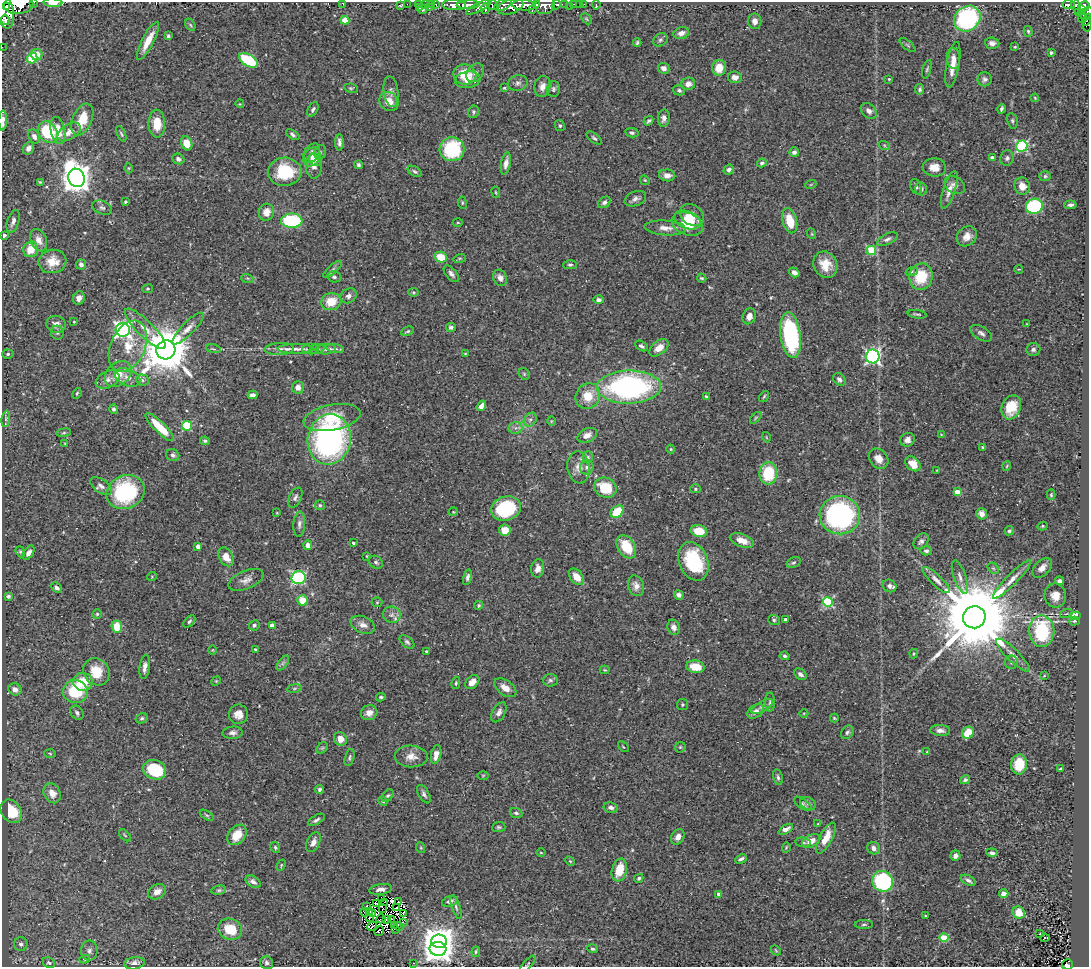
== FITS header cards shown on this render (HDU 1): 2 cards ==
NAXIS1  =                 1087
NAXIS2  =                  965

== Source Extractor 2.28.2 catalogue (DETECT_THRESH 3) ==
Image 1087 x 965 px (HDU 1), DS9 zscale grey, 1 PNG px = 1 image px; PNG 1091 x 969 px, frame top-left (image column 1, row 965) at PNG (2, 2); each listed source drawn as its Kron ellipse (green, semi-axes under 4 px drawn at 4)
Background 0.441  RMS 0.036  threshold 0.108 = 3 sigma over >= 5 px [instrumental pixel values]
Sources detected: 473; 7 with non-positive FLUX_AUTO (blend fragments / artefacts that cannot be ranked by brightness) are neither listed nor drawn; the other 466 listed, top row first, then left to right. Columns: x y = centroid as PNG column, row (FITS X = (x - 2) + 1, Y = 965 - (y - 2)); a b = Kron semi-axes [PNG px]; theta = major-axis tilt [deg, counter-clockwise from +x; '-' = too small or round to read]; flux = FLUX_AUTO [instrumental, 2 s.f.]
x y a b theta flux
34 2 3 2 - 37
53 3 9 4 -3 23
343 3 3 2 - 2.5
407 4 2 2 - 7.9
418 4 3 2 - 6.7
425 4 2 2 - 12
431 4 2 2 - 15
436 4 3 3 - 29
536 4 4 3 - 290
565 4 4 3 - 110
574 4 3 2 - 13
579 4 2 2 - 4
584 4 2 2 - 5.6
18 5 15 9 4 2900
401 5 4 2 - 2.5
454 5 12 5 -2 1300
468 5 11 4 2 1300
493 5 5 5 - 270
503 5 9 5 25 400
524 5 12 5 -4 2100
545 5 10 9 - 1000
556 5 5 4 - 200
596 5 5 3 - 7.9
1069 5 6 4 -8 150
7 6 2 2 - 370
569 6 2 2 - 6.8
1076 6 8 4 -69 190
1084 6 5 5 - 320
419 7 4 3 - 6
430 7 3 3 - 20
479 7 14 4 27 340
510 7 13 7 17 1100
485 8 5 4 - 170
422 9 4 4 - 4
4 10 19 9 -75 3700
532 10 4 2 - 130
1082 10 3 3 - 85
1079 12 3 3 - 57
1087 13 7 5 54 220
586 19 6 4 -46 2.9
967 19 14 12 41 350
1082 19 4 3 - 56
5 20 5 3 - 500
345 20 4 4 - 55
1087 20 6 3 59 96
755 21 8 6 90 14
190 25 6 4 -59 3.5
1087 25 6 3 -89 48
1028 31 5 4 - 3.7
681 33 8 6 19 15
168 36 4 3 - 4.6
660 40 8 6 32 5.9
148 41 21 6 62 37
637 43 4 3 - 3.6
992 43 7 5 -5 9.4
908 45 9 3 -40 3.5
2 47 2 2 - 4.8
1015 47 4 3 - 2.3
1051 52 3 3 - 6.1
36 55 6 5 - 23
32 58 5 5 - 130
953 58 10 6 -86 14
248 60 10 6 -32 140
953 65 23 6 80 29
664 68 6 5 - 11
719 68 8 7 - 31
927 69 9 3 74 3.7
475 73 10 8 49 17
465 75 11 10 - 51
735 77 7 5 -8 14
889 79 3 3 - 2.3
985 79 7 7 - 7
468 80 13 8 9 21
518 83 10 7 14 9.4
688 84 7 6 - 16
542 86 11 8 79 15
351 88 7 4 -7 3.5
504 88 3 2 - 2.3
553 89 8 6 88 6
920 89 5 4 - 6
679 90 6 5 - 4.6
391 92 15 7 -81 11
1035 98 4 3 - 2.1
389 101 10 9 - 29
240 104 4 3 - 2
313 109 8 4 62 6.4
1001 109 5 3 - 4.7
869 111 9 6 -45 11
473 112 6 5 - 5.4
664 118 8 6 82 11
82 119 17 9 67 51
3 121 10 3 88 8
649 121 5 3 - 5.4
1012 121 8 5 -80 4.9
157 124 14 8 -89 49
560 126 6 5 - 4.5
58 131 14 7 -77 43
48 132 11 9 -54 130
69 132 13 7 33 20
632 133 7 4 -11 5
121 134 8 3 -66 3.8
293 135 7 4 -34 5
34 136 7 5 -61 10
594 138 9 4 -38 4.8
339 142 8 4 -89 8.6
187 143 7 5 -66 45
884 145 6 4 -19 2.9
1022 146 5 5 - 280
29 148 6 5 - 9.1
452 149 12 12 - 160
320 152 7 5 70 5.4
794 152 5 4 - 6.4
312 153 10 7 55 13
312 157 10 8 60 14
992 158 4 3 - 11
1007 158 8 6 77 7
178 159 6 5 - 7.3
315 160 6 5 - 6.5
506 163 11 4 79 14
762 163 5 4 - 5.1
358 165 4 4 - 4.7
314 166 12 8 89 15
934 167 12 9 -5 23
129 168 5 3 - 2.3
729 170 5 5 - 7.8
415 171 8 5 -31 5.1
285 172 17 14 3 110
667 175 8 6 -5 14
1045 176 6 5 - 4.8
76 178 9 8 - 3600
645 180 5 4 - 3.2
40 182 4 4 - 2.7
811 184 5 3 - 2.2
955 185 11 8 -35 11
1022 186 8 7 - 25
916 187 8 5 -69 6.3
921 189 6 6 - 8.6
949 190 19 6 72 18
496 192 5 3 - 2.1
635 199 11 7 21 10
125 202 3 3 - 3
604 202 7 5 38 7.1
462 203 6 3 -82 2.6
1070 205 6 4 5 6
1034 206 8 7 - 240
102 208 10 6 -22 7.8
266 212 8 7 - 21
692 215 13 10 -35 26
687 220 14 8 -21 41
13 221 12 6 72 11
292 221 10 7 2 200
790 221 13 7 -75 56
458 223 5 3 - 2.2
687 224 16 11 -22 46
665 228 21 7 -4 22
812 234 5 3 - 2.2
4 235 4 3 - 6.5
967 236 11 9 42 19
887 239 11 5 26 7.9
39 240 12 7 -65 18
31 249 8 7 - 35
871 250 5 4 - 110
441 257 6 5 - 45
460 258 6 4 18 3.3
52 261 14 11 11 36
81 265 5 5 - 9.4
570 265 7 4 0 4.3
825 265 13 11 -62 39
333 269 12 4 40 5.7
1019 269 4 3 - 1.8
912 271 6 4 19 3.9
794 272 5 4 - 10
451 274 10 5 -50 8.2
334 277 7 5 -15 5.1
921 277 13 11 75 80
247 278 6 4 -17 3.6
500 278 8 6 -64 12
702 278 5 3 - 2.9
148 289 5 3 - 2.3
413 292 5 4 - 2.8
349 296 8 7 - 9.6
79 298 7 5 68 13
599 300 5 4 - 7.7
331 302 10 8 15 51
917 314 9 2 -8 3.7
749 316 8 6 65 14
74 322 4 3 - 2.2
56 324 10 8 -13 16
1027 324 3 3 - 1.9
451 327 5 4 - 5.5
145 329 27 8 -44 35
188 329 21 6 45 20
123 330 7 7 - 830
407 331 6 3 24 3.3
57 333 7 6 - 5.4
981 333 12 6 -32 9.4
791 335 23 10 -81 290
128 346 27 17 66 73
641 346 7 4 -29 6
659 348 11 6 37 28
213 349 7 3 -13 3
279 349 15 6 3 12
296 349 18 5 0 14
311 349 8 5 1 6.8
317 349 8 4 15 5.2
326 349 10 5 1 8.3
335 349 9 4 -10 5.9
1033 349 7 6 - 6.4
166 350 9 9 - 12000
465 353 4 2 - 1.8
8 354 6 4 17 4.9
873 356 7 7 - 510
118 374 15 11 44 37
524 374 6 5 - 3.2
128 377 13 8 -24 18
839 379 7 5 -44 7.2
108 380 12 8 25 14
142 380 6 5 - 4.6
298 387 6 6 - 17
629 387 32 16 1 590
77 393 5 3 - 2.8
253 395 5 4 - 10
588 396 13 12 - 48
764 396 6 4 54 3
706 397 4 3 - 3.6
481 406 6 4 53 13
1011 407 12 9 68 47
114 409 4 4 - 6.4
332 417 29 12 11 80
756 418 7 4 46 3.6
6 419 8 4 82 5.2
530 420 7 6 - 7.8
551 421 5 3 - 1.8
187 426 5 5 - 150
160 427 19 5 -45 62
515 428 7 6 - 8.1
64 433 7 3 9 3.1
941 434 4 3 - 1.4
587 435 10 6 26 17
766 437 5 3 - 2.1
329 439 25 21 78 620
907 440 7 6 - 12
205 441 5 4 - 3.9
65 444 4 2 - 1.6
983 447 3 2 - 2.9
671 449 4 4 - 2.6
173 455 7 6 - 5.8
588 457 6 5 - 4.1
879 459 11 8 -48 21
913 464 8 6 -43 35
1007 466 4 3 - 2
579 467 16 11 -81 22
587 467 7 6 - 6.5
937 470 3 2 - 1.8
768 473 11 9 87 100
101 486 12 6 -34 12
605 488 11 10 - 74
695 489 5 4 - 3.3
126 492 19 16 24 220
957 492 4 4 - 31
1051 495 5 4 - 3.1
295 498 10 6 64 8.2
320 505 5 5 - 3.8
506 508 15 12 17 160
453 512 4 3 - 1.8
617 512 7 5 43 76
277 513 4 2 - 1.6
981 514 5 5 - 14
840 515 20 19 - 440
299 524 12 6 86 9.3
1043 526 5 4 - 3.4
505 530 6 5 - 28
699 531 8 6 -13 52
1009 531 5 4 - 4.9
742 541 12 6 -20 25
921 541 9 6 49 8.1
353 543 3 3 - 4.4
308 545 5 4 - 15
198 547 4 4 - 14
626 547 12 8 -57 69
926 551 6 4 -4 4.9
20 552 6 4 -68 3.2
29 553 8 5 57 11
367 556 3 2 - 2.1
226 557 10 7 -63 30
694 561 20 14 -68 160
376 562 7 6 - 5.7
794 562 7 5 27 4.5
538 568 9 6 81 15
993 568 6 5 - 4
1042 568 12 7 44 17
152 576 5 3 - 2.1
467 577 8 4 76 6.7
576 577 9 6 -51 29
960 577 17 6 -70 13
298 578 7 6 - 300
1012 579 26 5 45 23
246 580 19 9 21 17
936 580 18 5 -43 14
1060 581 4 3 - 7.6
636 586 10 8 -73 15
889 586 7 6 - 11
57 588 6 4 -41 5.9
679 595 5 4 - 9.3
8 596 4 4 - 4.7
1055 596 12 11 - 27
302 600 5 5 - 47
377 602 5 5 - 3
828 602 5 5 - 210
479 605 4 4 - 4.5
97 614 4 4 - 2.9
1066 614 6 4 20 4.2
392 615 9 8 - 12
1075 615 6 4 0 23
974 617 11 11 - 42000
785 619 3 3 - 4.7
774 620 6 5 - 4.6
189 621 7 4 45 4.8
1074 621 5 4 - 3.2
254 625 5 5 - 5.3
363 625 13 8 -24 15
272 626 4 4 - 22
117 627 6 5 - 58
674 627 7 6 - 14
1042 631 16 12 -88 210
407 642 9 5 -41 6
255 649 3 3 - 2.6
213 650 5 3 - 1.8
426 651 3 2 - 2.7
913 654 5 3 - 2.6
1013 655 22 6 -44 20
785 656 5 4 - 4.3
1011 662 6 6 - 5.4
283 663 8 4 53 5.5
145 667 12 5 82 13
695 667 9 6 -9 43
605 670 5 4 - 2.7
96 672 14 12 -54 55
800 674 7 5 -36 8
1044 676 4 2 - 1.4
550 680 7 6 - 6
216 681 5 4 - 2.5
83 682 9 9 - 58
472 682 8 6 45 17
456 683 6 3 77 3.2
294 688 7 3 9 3.3
505 688 12 7 -35 21
15 689 7 6 - 17
75 692 12 11 - 110
381 697 4 3 - 3.5
770 702 9 5 89 5.7
682 705 5 5 - 3.7
762 706 12 5 29 8.1
756 711 9 6 36 14
499 712 11 6 61 11
77 713 8 6 -53 7.4
369 713 8 7 - 15
804 713 4 3 - 2
238 714 10 9 - 21
142 718 6 5 - 4.4
834 718 4 3 - 2.6
940 730 10 5 -3 12
847 732 7 6 - 5.6
233 733 10 6 3 10
968 733 6 5 - 42
340 739 7 6 - 18
623 747 6 2 -44 2
680 747 6 5 - 3.5
322 748 6 5 - 4.1
927 752 4 3 - 2.5
50 753 6 4 -4 3.3
436 754 9 5 77 23
411 756 16 11 -1 23
350 757 9 4 74 5
1019 764 10 8 83 59
1061 769 4 3 - 3
155 770 12 9 -19 140
483 775 6 4 1 2.9
778 777 8 4 -77 5.3
965 780 5 4 - 4.9
319 789 4 4 - 6.2
52 793 10 8 -62 23
424 794 10 5 -59 7
388 796 7 5 46 4.3
383 801 5 4 - 2.4
803 804 10 5 -35 5.2
808 804 8 6 -27 7.2
611 807 7 5 -11 8.2
11 811 12 9 -55 74
516 813 6 5 - 5.7
207 815 8 4 -33 3.6
316 820 9 4 31 6.6
818 824 4 3 - 2
499 827 6 5 - 4
786 829 8 4 29 13
125 835 7 3 -45 2.9
237 835 11 8 50 46
678 837 8 6 57 14
826 838 17 6 62 41
811 841 10 6 28 24
313 842 10 6 65 15
803 842 7 4 -7 4.9
275 847 6 4 -60 3.6
786 847 5 3 - 2.3
421 848 5 3 - 2.4
873 848 6 6 - 9.7
541 853 4 3 - 1.9
992 853 5 3 - 6.4
955 856 5 5 - 10
741 859 6 3 26 6.1
570 861 6 3 -44 2.7
281 865 6 3 66 2.6
619 870 11 7 74 50
639 878 5 4 - 5
968 880 8 4 -28 7.5
883 881 11 10 - 290
253 882 8 5 -31 8.8
381 889 11 5 8 10
219 890 7 4 10 4.4
157 892 10 7 29 17
718 894 4 4 - 5.7
1004 894 5 4 - 14
381 898 4 2 - 3.2
450 901 8 5 18 9.6
399 902 3 3 - 1.5
384 903 4 2 - 0.78
377 904 4 2 - 2.7
366 906 3 2 - 3.1
456 907 12 3 -71 6.1
382 908 4 2 - 0.41
396 908 3 2 - 0.49
365 912 4 2 - 3.1
369 912 2 2 - 0.4
372 913 3 2 - 3.1
403 913 4 2 - 3
1019 913 6 6 - 40
925 916 3 2 - 3.1
369 917 4 2 - 0.17
381 919 4 2 - 2.6
386 919 4 2 - 2.1
391 919 3 2 - 0.58
403 922 3 2 - 2.1
864 924 9 3 1 4
394 925 4 2 - 1.1
372 926 5 2 - 1.2
399 926 5 3 - 3.3
230 929 12 10 -21 68
396 929 3 2 - 4.4
379 931 5 3 - 1
1040 934 2 2 - 1.2
944 938 4 4 - 100
1045 938 4 3 - 32
439 941 8 6 -1 3300
21 944 7 6 - 6.4
438 949 8 7 - 2300
592 949 5 4 - 5.2
776 950 5 3 - 2.6
89 951 10 8 88 11
476 952 5 3 - 2.8
85 959 5 4 - 4.8
49 963 6 5 - 5.4
135 963 10 6 8 12
267 963 7 6 - 6.7
413 963 3 3 - 1.7
528 964 10 3 49 3
1067 964 5 5 - 37
At the frame edge (FLAGS 8, measured only in part): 13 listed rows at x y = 34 2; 53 3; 343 3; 18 5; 4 10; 1087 13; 1087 20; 1087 25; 2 47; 3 121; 4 235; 528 964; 1067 964
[7 non-positive-flux detections neither listed nor drawn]